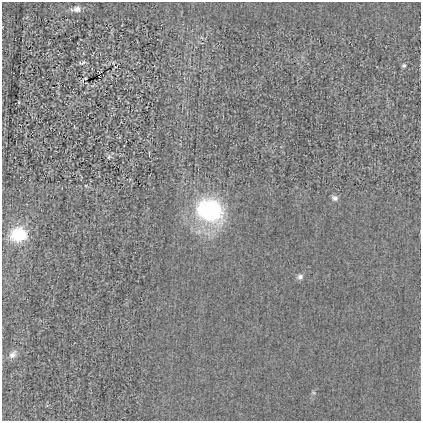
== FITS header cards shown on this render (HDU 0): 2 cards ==
NAXIS1  =                  419
NAXIS2  =                  419

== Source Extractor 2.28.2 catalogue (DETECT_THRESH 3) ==
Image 419 x 419 px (HDU 0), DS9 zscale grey, 1 PNG px = 1 image px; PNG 423 x 423 px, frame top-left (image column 1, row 419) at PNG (2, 2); no overlay
Background 4.17e-04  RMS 0.024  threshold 0.0732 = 3 sigma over >= 5 px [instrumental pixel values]
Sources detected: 9; all 9 listed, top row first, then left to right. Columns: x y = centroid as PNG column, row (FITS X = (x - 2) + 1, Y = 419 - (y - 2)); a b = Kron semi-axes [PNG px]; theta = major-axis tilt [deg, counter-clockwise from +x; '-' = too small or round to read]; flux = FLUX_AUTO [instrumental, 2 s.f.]
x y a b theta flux
76 9 12 7 6 8.5
82 63 7 4 13 3.3
404 65 5 4 - 2.8
109 157 6 4 68 2.2
335 198 8 6 -23 4.9
210 210 36 29 -18 160
19 234 16 13 4 65
300 277 8 6 25 5
12 355 12 8 46 7.5